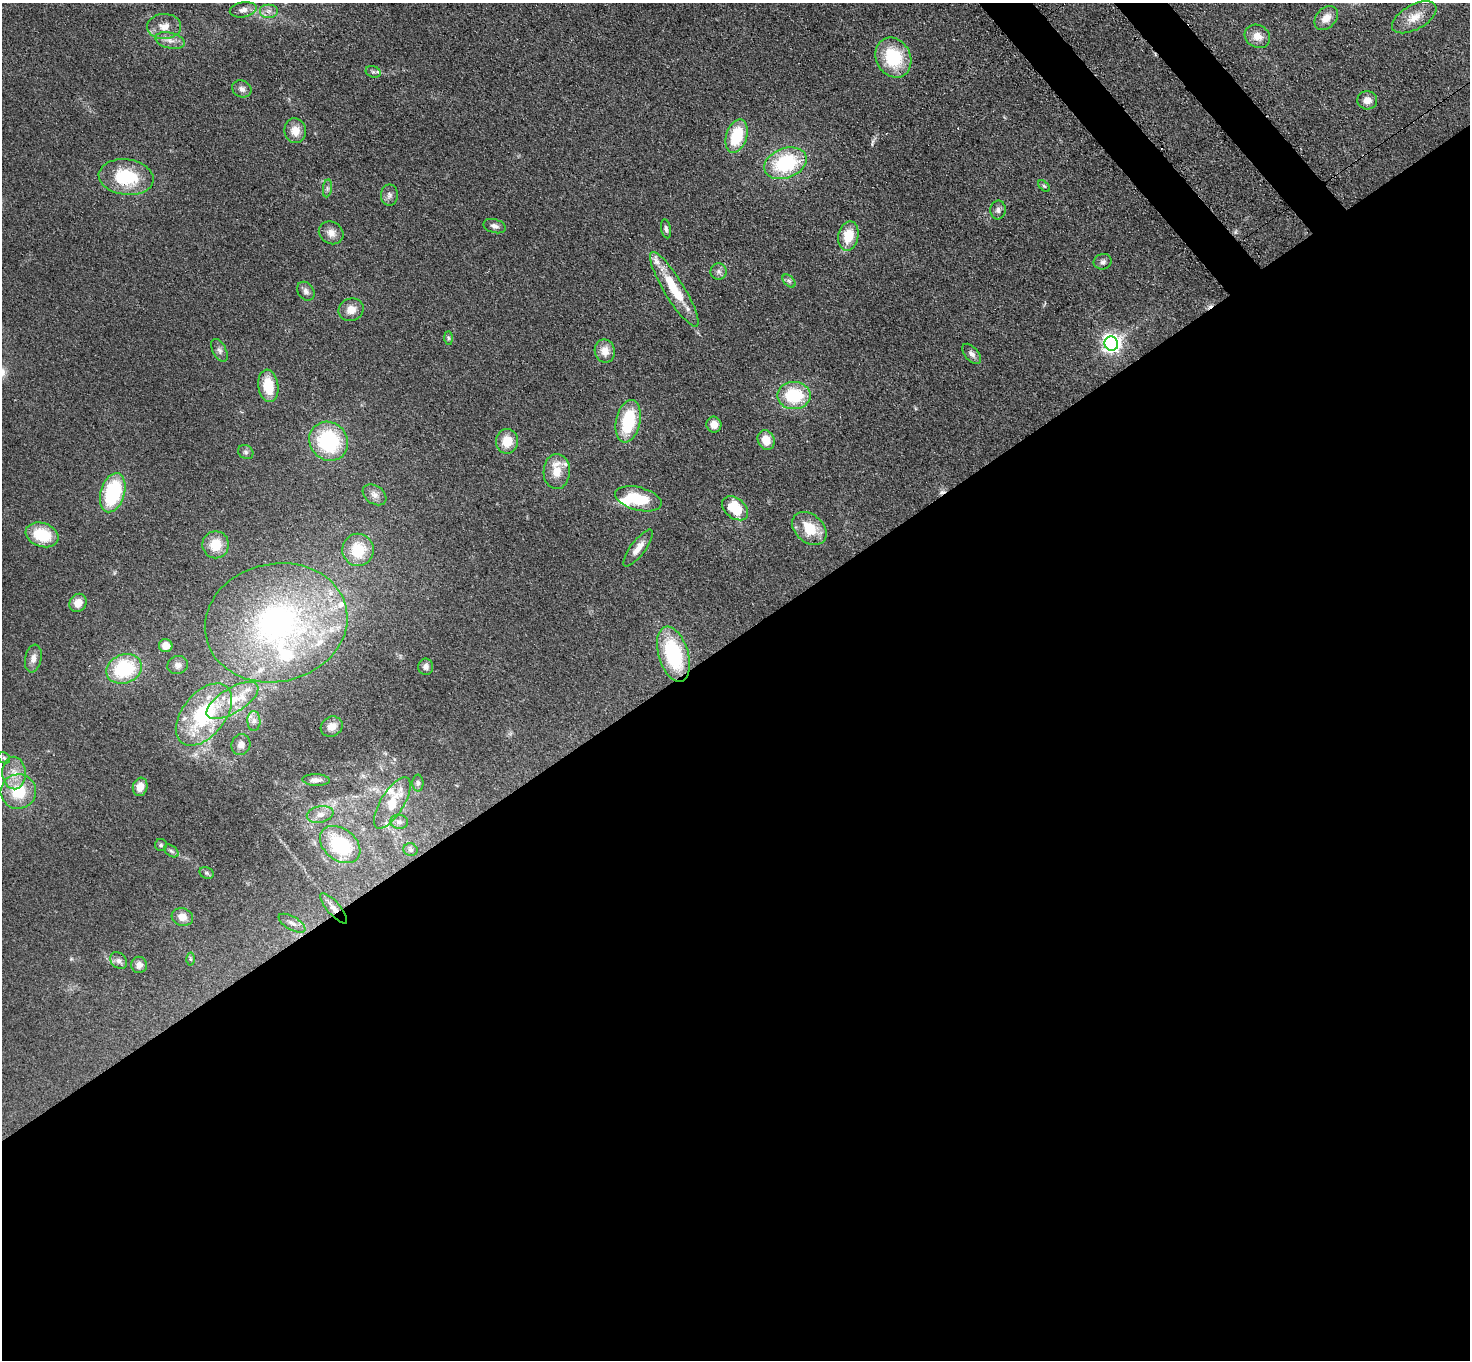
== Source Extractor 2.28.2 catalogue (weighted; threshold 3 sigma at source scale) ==
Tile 15 of 4 x 4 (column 3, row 4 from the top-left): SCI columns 3015-4482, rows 358-1715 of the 6030 x 6006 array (HDU 1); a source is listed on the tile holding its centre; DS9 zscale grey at full resolution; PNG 1472 x 1362 px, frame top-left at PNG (2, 3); each listed source drawn as its Kron ellipse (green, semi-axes under 4 px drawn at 4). Shown black and unused: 55% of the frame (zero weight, under 3 of 4 exposures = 7% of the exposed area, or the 3 px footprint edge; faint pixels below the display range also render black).
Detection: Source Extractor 2.28.2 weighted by HDU 2 'WHT'; one run over the whole footprint, this tile lists its part. Background 0.102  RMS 0.0072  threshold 0.0324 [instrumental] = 3 sigma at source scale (4.5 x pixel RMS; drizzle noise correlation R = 1.50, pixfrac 1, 0.05/0.05 arcsec/px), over >= 5 px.
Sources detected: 99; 1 inside a brighter object's white glare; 2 cosmic-ray / hot-pixel residue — neither listed nor drawn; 11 inside a brighter listed object's ellipse — not listed separately; the other 85 listed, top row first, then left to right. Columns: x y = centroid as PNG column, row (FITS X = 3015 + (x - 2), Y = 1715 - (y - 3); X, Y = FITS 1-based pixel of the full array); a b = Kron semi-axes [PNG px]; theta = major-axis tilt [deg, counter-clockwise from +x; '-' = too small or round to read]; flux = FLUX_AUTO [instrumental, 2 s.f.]
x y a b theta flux
243 10 13 7 11 4
268 11 9 7 0 3.4
1414 17 24 12 29 11
1326 18 13 9 46 7.5
164 26 17 12 3 9.1
1257 36 13 11 -29 8
170 40 15 8 -13 5.5
893 58 21 17 -62 38
373 72 7 5 -19 1.6
242 89 10 8 -24 3.4
1367 100 10 9 - 5.7
295 131 12 10 -82 8.7
737 136 17 10 73 31
785 163 22 14 21 53
126 177 27 17 -7 42
1044 186 7 4 -44 1.2
327 188 9 4 82 1.8
389 195 10 8 89 3
998 210 9 7 84 2.9
494 226 11 7 -15 2.9
666 229 9 5 -79 2
331 233 13 11 -32 5.8
848 236 15 10 79 17
1103 262 9 7 17 2.4
719 271 8 8 - 2.5
789 281 8 4 -45 1.7
674 289 43 10 -59 31
306 291 10 7 -54 2.9
351 310 13 11 23 7.5
448 338 7 4 -89 1.3
1111 344 7 7 - 350
219 350 12 6 -63 2.9
605 351 11 10 - 7.9
972 354 12 6 -50 3.3
268 386 16 10 -82 20
794 396 16 13 -1 39
628 421 21 12 78 36
714 425 8 7 - 7
766 440 10 8 -69 10
329 441 20 18 -47 61
507 441 12 11 - 13
246 452 8 6 -35 1.8
557 472 17 13 88 12
113 493 20 12 73 58
374 495 13 9 -35 4.4
638 499 24 11 -15 28
735 508 14 10 -39 27
809 528 19 14 -42 19
42 535 17 12 -18 27
216 545 13 13 - 15
638 548 22 7 54 7.2
358 550 16 15 - 24
78 603 9 8 - 8.3
276 623 72 59 12 210
166 646 7 6 - 7.7
673 654 28 15 -73 61
33 658 14 8 79 4.6
178 665 10 9 - 3.7
426 667 8 7 - 2.8
124 669 18 14 22 52
232 700 29 12 31 22
204 714 36 21 51 69
254 721 10 6 -90 3
332 727 11 10 - 5.6
241 745 11 9 70 4.4
4 758 6 5 - 1.3
14 773 16 12 -87 9.1
316 780 13 6 -3 3.6
418 783 8 5 -90 1.8
140 787 9 7 75 7.6
18 792 18 17 - 25
392 803 29 11 58 19
320 814 13 8 11 5.1
399 822 9 7 -6 2.5
161 845 6 6 - 1.3
340 845 22 15 -38 46
410 850 7 6 - 1.5
171 851 8 5 -36 1.8
207 873 7 5 -22 1.4
334 908 19 6 -49 5.5
182 917 11 9 -16 6.8
292 923 15 6 -30 3.8
190 959 6 4 -89 1
119 961 9 7 -44 2.7
139 965 8 8 - 3.8
Overlapping masked pixels (flux is a lower limit): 1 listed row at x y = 334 908